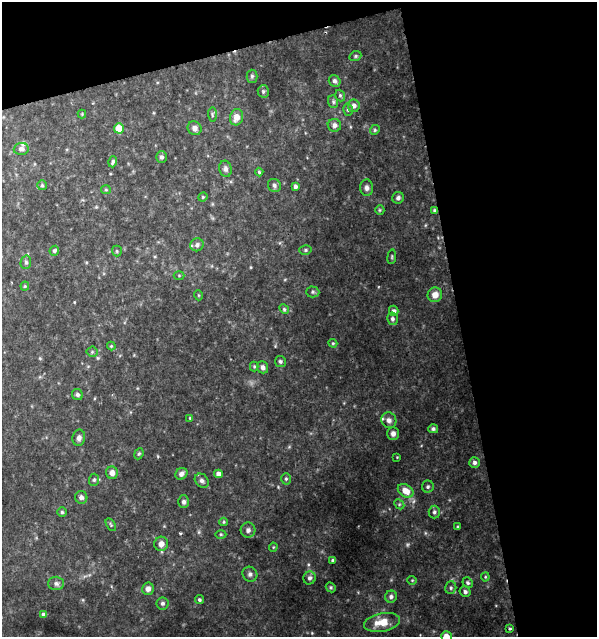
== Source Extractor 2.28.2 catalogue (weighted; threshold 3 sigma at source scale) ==
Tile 2 of 2 x 2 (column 2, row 1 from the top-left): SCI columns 615-1209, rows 636-1270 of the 1225 x 1270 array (HDU 1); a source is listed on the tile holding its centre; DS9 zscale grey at full resolution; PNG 599 x 639 px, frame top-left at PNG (2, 2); each listed source drawn as its Kron ellipse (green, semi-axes under 4 px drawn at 4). Shown black and unused: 29% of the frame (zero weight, under 2 of 3 exposures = <1% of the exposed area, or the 3 px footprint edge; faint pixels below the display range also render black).
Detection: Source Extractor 2.28.2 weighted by HDU 2 'WHT'; one run over the whole footprint, this tile lists its part. Background 0.0611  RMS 0.0053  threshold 0.0236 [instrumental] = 3 sigma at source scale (4.5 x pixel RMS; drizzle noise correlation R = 1.50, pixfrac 1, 0.0396/0.0396 arcsec/px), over >= 5 px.
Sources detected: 100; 2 too faint to see at this stretch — neither listed nor drawn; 2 inside a brighter listed object's ellipse — not listed separately; the other 96 listed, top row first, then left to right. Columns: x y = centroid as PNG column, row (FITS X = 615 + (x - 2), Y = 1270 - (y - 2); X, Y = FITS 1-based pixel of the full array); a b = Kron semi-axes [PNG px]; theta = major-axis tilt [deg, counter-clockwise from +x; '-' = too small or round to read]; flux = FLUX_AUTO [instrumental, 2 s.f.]
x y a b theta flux
355 56 6 4 22 0.77
252 76 6 5 - 1
335 81 6 5 - 2
263 91 6 5 - 1
340 96 6 4 -70 0.85
333 102 6 5 - 0.93
354 106 6 6 - 2.6
348 110 6 5 - 1.1
82 114 4 4 - 0.48
212 114 7 4 -85 0.77
236 117 8 6 74 5
334 125 7 6 - 2.1
119 128 5 5 - 13
195 128 7 6 - 2.8
375 130 5 4 - 0.75
21 149 7 6 - 2
162 157 6 5 - 1.3
113 162 5 4 - 1.1
225 169 8 6 -76 1.7
259 172 4 4 - 0.73
42 185 5 5 - 0.76
274 185 7 6 - 1.5
295 187 4 4 - 1.7
367 188 8 6 -88 1.9
106 190 5 4 - 0.6
203 197 5 4 - 0.61
398 198 6 6 - 1.5
380 210 5 4 - 0.63
434 210 4 4 - 0.81
197 245 7 6 - 1.7
305 250 6 5 - 0.86
54 251 5 4 - 1.2
117 251 5 5 - 0.72
392 257 7 3 82 0.67
26 262 7 5 78 1.1
179 275 5 3 - 0.57
25 286 4 4 - 0.59
313 292 6 5 - 0.96
198 295 5 3 - 0.48
435 295 7 7 - 4.4
284 309 5 4 - 0.76
394 311 5 5 - 1.9
392 319 6 5 - 1.5
333 343 4 4 - 0.55
111 346 4 4 - 0.53
92 352 5 5 - 0.73
280 361 5 5 - 1.1
254 366 5 4 - 0.65
263 367 6 5 - 2
77 395 6 5 - 1.2
190 418 4 4 - 0.56
389 420 8 7 - 2.3
433 429 5 4 - 0.96
393 434 6 5 - 2.3
79 438 8 6 79 2.1
139 454 6 4 67 0.76
397 457 3 3 - 0.34
475 463 5 5 - 1.7
112 473 6 6 - 3
181 474 6 5 - 2.4
218 474 4 4 - 3
286 479 5 5 - 0.94
94 480 6 5 - 0.95
202 481 8 6 -46 1.6
428 487 6 6 - 1.1
406 491 8 6 -35 7.2
81 497 6 6 - 1.7
184 502 6 5 - 1.4
399 504 5 4 - 0.75
62 512 5 4 - 0.81
434 512 6 5 - 1.3
224 522 4 4 - 0.5
111 525 7 4 -60 0.75
457 527 4 3 - 0.56
248 530 7 7 - 1.8
221 534 5 3 - 0.58
161 544 7 7 - 3.1
273 547 4 4 - 0.51
333 560 4 3 - 0.91
250 574 8 7 - 1.7
485 577 4 4 - 0.57
310 578 6 6 - 1.7
412 580 4 4 - 0.55
56 583 8 7 - 1.6
468 583 5 5 - 1
331 587 5 4 - 0.74
451 588 6 5 - 1.1
148 589 6 5 - 2.1
465 592 5 5 - 1.3
391 597 6 5 - 1.7
199 600 4 4 - 1
162 603 6 6 - 1.2
44 615 4 4 - 2.2
382 622 18 9 11 9.1
510 629 3 3 - 0.83
446 636 5 5 - 4.6
Overlapping masked pixels (flux is a lower limit): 1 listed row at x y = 434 210
Isophote crosses this tile's border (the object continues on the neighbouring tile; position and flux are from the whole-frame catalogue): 1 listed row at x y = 446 636